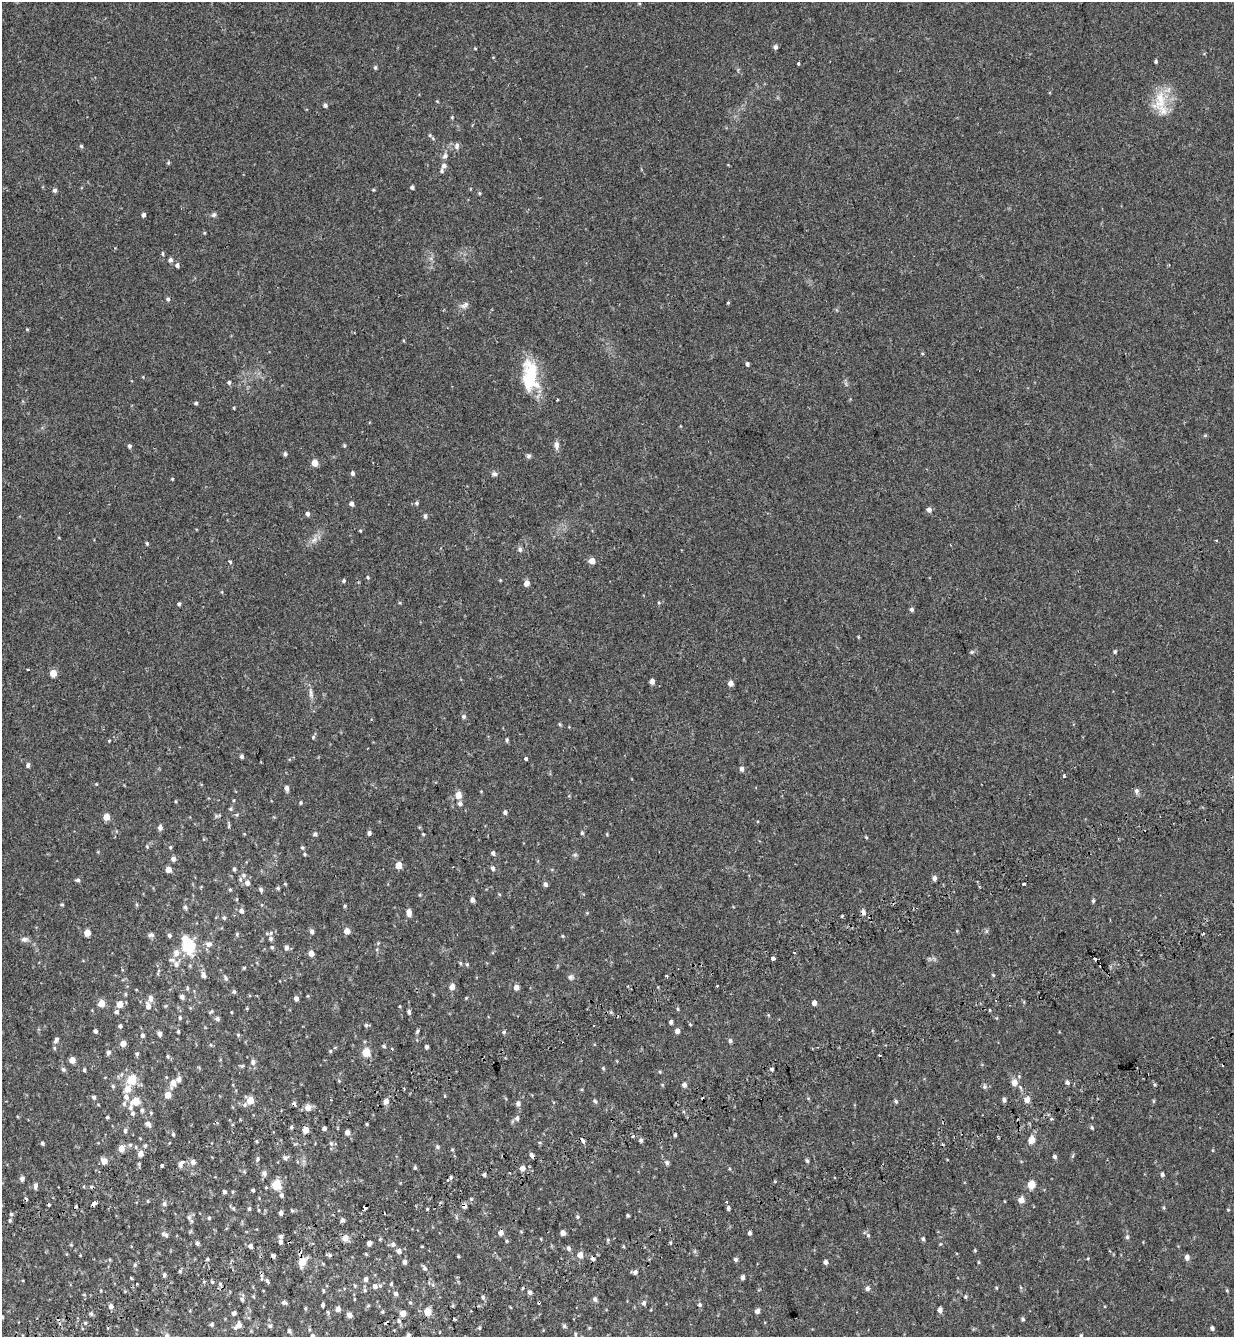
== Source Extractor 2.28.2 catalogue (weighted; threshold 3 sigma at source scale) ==
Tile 7 of 4 x 4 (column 3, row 2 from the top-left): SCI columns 2706-3937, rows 2825-4159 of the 5465 x 5645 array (HDU 1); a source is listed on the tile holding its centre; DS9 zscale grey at full resolution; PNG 1236 x 1339 px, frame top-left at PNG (2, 2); no overlay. Shown black and unused: <1% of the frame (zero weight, under 2 of 3 exposures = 11% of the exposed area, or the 3 px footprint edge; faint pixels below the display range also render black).
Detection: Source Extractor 2.28.2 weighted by HDU 2 'WHT'; one run over the whole footprint, this tile lists its part. Background 0.0335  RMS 0.005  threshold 0.0223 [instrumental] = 3 sigma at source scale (4.5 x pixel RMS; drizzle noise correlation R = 1.50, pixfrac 1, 0.0396/0.0396 arcsec/px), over >= 5 px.
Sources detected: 417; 9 cosmic-ray / hot-pixel residue — not listed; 3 inside a brighter listed object's ellipse — not listed separately; the other 405 listed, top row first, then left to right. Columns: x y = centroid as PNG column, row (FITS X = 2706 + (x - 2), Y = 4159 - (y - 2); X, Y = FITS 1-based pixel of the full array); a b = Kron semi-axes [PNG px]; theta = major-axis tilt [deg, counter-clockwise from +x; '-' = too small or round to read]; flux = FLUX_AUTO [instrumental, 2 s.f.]
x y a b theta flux
639 3 5 3 - 0.37
775 47 5 5 - 1.3
475 48 5 3 - 0.34
1156 61 4 4 - 0.69
799 63 3 3 - 2.3
375 67 5 4 - 0.69
1160 100 33 18 72 13
325 105 5 5 - 1.1
452 117 5 4 - 0.44
430 135 5 4 - 0.58
81 146 5 4 - 0.67
457 146 9 6 88 1.6
445 156 7 6 - 1.4
168 163 5 3 - 0.5
444 165 6 6 - 1.4
442 171 7 5 85 0.95
412 187 4 4 - 1
55 190 5 5 - 1.1
479 193 4 4 - 0.52
143 215 4 4 - 1.3
214 215 7 6 - 0.99
162 254 6 4 85 0.64
170 260 6 5 - 1.3
177 265 5 5 - 1.1
168 299 5 4 - 0.86
728 303 3 3 - 1.3
464 305 13 7 28 1.9
27 329 5 3 - 0.39
747 364 4 4 - 1
530 376 42 19 -86 21
229 382 5 5 - 0.85
557 400 3 3 - 1.4
196 403 4 4 - 0.7
234 408 3 3 - 0.41
1205 435 5 4 - 0.49
344 445 5 3 - 0.51
557 445 13 6 -88 1.8
129 446 5 4 - 0.97
285 454 5 5 - 0.9
528 456 7 6 - 0.92
315 463 5 5 - 6.2
353 473 5 4 - 1
494 474 8 6 -18 1.2
172 479 4 3 - 0.4
417 503 6 5 - 0.89
351 504 4 4 - 1.4
929 510 6 5 - 1.7
307 514 5 4 - 1.2
425 516 6 5 - 0.98
360 531 5 3 - 0.38
314 540 10 5 62 2
147 544 5 3 - 0.6
520 549 7 6 - 1.1
592 561 5 5 - 4.4
230 562 5 4 - 0.57
368 577 5 4 - 0.54
500 580 4 3 - 0.36
344 581 5 5 - 0.71
527 583 5 5 - 3.3
222 592 5 3 - 0.39
659 603 5 4 - 0.44
179 604 4 4 - 0.78
912 609 5 4 - 0.95
1115 651 5 4 - 0.66
972 652 6 5 - 0.66
28 670 3 3 - 0.68
53 673 5 5 - 6.5
652 681 4 4 - 2.4
730 683 5 4 - 3.1
311 693 16 5 -83 2.1
464 716 5 5 - 1.2
560 724 5 4 - 0.52
313 737 5 5 - 0.64
507 740 5 4 - 0.67
109 741 4 3 - 0.37
242 756 5 4 - 0.96
526 759 3 3 - 4.4
28 765 6 5 - 1.1
741 769 6 5 - 1.3
1064 776 3 3 - 0.99
286 788 6 5 - 1.6
1136 791 8 6 -87 1.3
458 795 5 5 - 6.2
234 800 5 3 - 0.38
175 801 4 3 - 0.43
301 803 5 4 - 0.52
460 803 6 5 - 1.5
231 809 5 4 - 0.6
505 812 5 5 - 1
106 817 5 4 - 6
229 825 9 3 82 0.64
160 827 6 5 - 1.7
369 833 4 4 - 1.1
582 833 5 4 - 0.69
315 834 6 5 - 0.89
423 834 5 3 - 0.43
607 834 5 3 - 0.4
866 837 5 3 - 0.44
147 847 5 3 - 0.38
170 847 4 4 - 0.5
302 847 6 4 -88 0.67
493 853 5 4 - 1
305 854 5 4 - 0.55
575 855 6 5 - 0.79
173 859 5 5 - 1.6
399 865 5 4 - 6.7
493 868 6 5 - 1.1
168 869 4 4 - 4.4
234 869 4 4 - 0.76
243 875 7 7 - 1.6
934 878 5 4 - 1.9
78 880 6 5 - 0.84
247 883 6 5 - 2
285 884 4 4 - 0.4
545 884 4 4 - 1.3
1024 884 3 3 - 3.3
278 888 5 4 - 0.64
230 890 5 4 - 0.52
261 890 5 5 - 0.96
420 895 5 3 - 0.42
237 899 4 3 - 0.36
472 900 5 4 - 1.7
1093 901 5 4 - 0.69
62 904 5 3 - 0.46
345 906 4 4 - 0.55
185 907 6 5 - 0.91
241 911 6 5 - 1.6
863 912 6 5 - 1.7
409 913 8 5 -79 2.8
842 916 3 3 - 0.79
224 917 6 4 -63 0.72
347 931 5 5 - 3.8
312 932 6 5 - 1.2
87 933 5 5 - 5.5
271 933 6 5 - 0.87
237 934 5 4 - 0.56
1203 934 3 3 - 2.5
151 935 7 6 - 1.2
169 935 5 4 - 0.9
562 936 5 4 - 0.53
185 938 6 6 - 4.5
24 939 10 6 5 1.5
271 939 5 5 - 1
208 944 9 7 11 2
189 946 7 6 - 53
272 947 5 4 - 0.65
286 947 5 5 - 1.6
794 952 3 2 - 0.47
176 953 8 7 - 3.1
311 953 4 4 - 3.9
773 958 3 3 - 7.2
176 964 9 8 - 1.8
467 964 5 4 - 0.58
244 968 4 4 - 0.47
158 972 11 3 68 0.74
203 975 7 5 -81 1.9
993 975 5 3 - 0.44
666 976 3 3 - 0.53
571 977 7 7 - 1.2
225 978 8 5 -63 0.93
718 985 3 3 - 0.93
452 987 5 5 - 3.1
516 987 4 4 - 3
187 988 6 4 -90 0.56
234 992 5 5 - 0.87
125 994 5 4 - 0.57
308 996 4 3 - 0.38
182 997 5 4 - 1.2
150 998 8 5 -88 2
296 998 4 4 - 1.8
466 998 4 4 - 0.39
101 1003 5 5 - 5.7
814 1003 4 4 - 2.1
120 1004 5 5 - 5.1
148 1006 9 6 -73 2.3
400 1006 4 3 - 0.35
678 1009 5 3 - 0.48
116 1012 5 5 - 1.1
409 1012 6 4 -81 0.95
768 1015 5 3 - 0.42
180 1018 5 4 - 0.63
217 1019 6 5 - 1.1
671 1022 4 4 - 1.2
366 1025 7 4 1 0.71
120 1026 4 4 - 1
95 1031 4 3 - 1.2
178 1031 4 3 - 0.56
417 1031 5 4 - 0.7
677 1031 5 4 - 2.1
504 1032 5 3 - 0.58
160 1034 5 4 - 1.5
142 1035 4 4 - 1.3
238 1035 5 4 - 0.63
56 1040 8 5 60 1.1
730 1041 5 4 - 1
123 1043 5 4 - 3.9
211 1045 5 3 - 0.4
384 1046 5 4 - 0.61
426 1047 4 4 - 0.94
54 1048 5 4 - 0.54
392 1049 3 3 - 1.8
330 1051 5 4 - 0.53
108 1052 5 5 - 1.1
366 1052 5 5 - 14
137 1054 5 5 - 0.75
167 1056 4 4 - 0.5
879 1056 3 3 - 2.2
72 1060 5 4 - 4.7
253 1062 8 6 77 1.4
242 1066 5 5 - 0.61
603 1068 5 4 - 0.51
63 1069 7 5 -57 0.94
772 1069 4 3 - 0.71
84 1070 4 3 - 0.59
132 1079 5 5 - 17
179 1079 6 5 - 2.2
339 1081 5 4 - 0.44
173 1082 7 6 - 3.3
1067 1082 6 5 - 1
1014 1083 7 6 - 3.6
684 1085 5 5 - 1.5
113 1086 5 5 - 0.67
984 1087 6 6 - 0.97
404 1088 3 3 - 0.49
128 1089 6 5 - 5.5
168 1095 5 5 - 5.3
445 1096 4 3 - 0.34
94 1097 5 4 - 0.96
126 1097 7 6 - 2
1027 1099 5 4 - 4.1
1004 1100 5 5 - 1.2
136 1101 6 5 - 7.4
250 1101 7 5 42 8.1
386 1101 5 4 - 3.5
595 1101 7 5 -59 0.81
896 1101 5 4 - 0.76
1153 1101 6 3 71 0.48
518 1103 5 5 - 1.4
124 1104 7 5 90 1
131 1107 9 6 81 1.3
308 1107 6 6 - 3.5
142 1110 6 5 - 0.87
107 1117 4 3 - 0.61
517 1118 6 5 - 1.4
148 1124 9 6 -42 1.5
367 1124 4 4 - 0.47
291 1127 5 4 - 0.7
1092 1127 6 4 -64 0.62
324 1128 4 4 - 1.4
306 1130 5 4 - 5.9
125 1131 7 4 -90 0.92
347 1132 5 5 - 2.4
173 1134 5 4 - 0.62
675 1135 4 3 - 0.64
633 1136 4 3 - 1
641 1140 5 5 - 1
1031 1140 6 5 - 5.6
584 1141 5 3 - 5.1
42 1143 4 4 - 0.76
331 1143 7 5 -88 1
130 1145 5 5 - 0.81
145 1146 6 5 - 0.76
136 1147 6 4 -89 0.54
438 1147 6 5 - 0.82
121 1148 5 5 - 5.3
452 1149 5 3 - 0.43
140 1154 6 5 - 2.8
532 1155 6 4 -48 1.2
1054 1157 5 4 - 0.96
285 1158 9 6 17 1.2
257 1159 7 5 67 0.83
104 1161 5 5 - 4.3
807 1161 6 4 -71 0.7
182 1162 6 5 - 1.7
193 1162 5 5 - 2
667 1163 5 5 - 1.1
162 1165 3 3 - 3.2
415 1168 4 4 - 0.62
522 1168 5 5 - 2.5
730 1169 5 3 - 0.42
264 1173 7 6 - 1.3
510 1173 3 3 - 1
484 1174 4 3 - 0.86
1162 1174 5 4 - 0.94
22 1179 5 4 - 1.7
448 1179 6 3 44 2.3
276 1184 5 5 - 21
1031 1185 5 5 - 12
35 1186 7 4 83 1.3
253 1190 3 3 - 0.7
224 1192 4 4 - 0.98
281 1195 6 5 - 1.1
1021 1200 5 5 - 4.6
148 1201 5 3 - 0.42
727 1202 3 3 - 1.3
94 1203 4 4 - 3.7
164 1204 6 5 - 1
76 1206 3 3 - 0.49
464 1206 5 4 - 2.2
233 1208 5 4 - 0.59
364 1208 3 3 - 27
249 1209 6 4 75 0.63
427 1209 4 3 - 0.41
258 1210 5 3 - 0.39
292 1210 4 4 - 0.63
1228 1210 4 4 - 0.4
281 1213 4 4 - 1.6
11 1214 5 4 - 0.64
628 1215 3 3 - 0.58
189 1217 8 6 -74 1.3
577 1217 5 4 - 0.58
209 1218 4 4 - 0.58
10 1220 4 4 - 0.63
343 1220 5 5 - 0.97
501 1233 5 5 - 2.7
563 1233 4 4 - 2.6
749 1233 5 4 - 0.96
165 1235 10 5 -19 1.3
868 1235 6 5 - 0.79
281 1236 5 5 - 1.2
1127 1237 6 5 - 0.81
345 1238 6 6 - 3.7
380 1239 5 3 - 0.46
923 1239 5 4 - 0.71
608 1240 5 5 - 0.57
507 1241 4 4 - 0.46
280 1242 5 4 - 1.2
197 1243 4 4 - 1
369 1243 4 4 - 2.2
393 1244 7 7 - 1.3
250 1246 5 4 - 1.7
569 1248 6 5 - 1.2
975 1250 5 3 - 0.46
399 1251 6 5 - 1.9
330 1255 6 5 - 0.71
580 1255 5 5 - 4
273 1256 4 3 - 1.2
458 1256 5 3 - 0.38
1187 1257 5 5 - 2.3
207 1259 5 4 - 0.59
593 1259 6 5 - 1.1
736 1259 5 4 - 0.97
302 1262 6 5 - 11
404 1262 5 4 - 1.5
825 1262 5 4 - 1.4
978 1262 5 3 - 0.43
135 1265 6 4 69 0.75
424 1268 8 6 -46 0.96
180 1271 6 4 73 0.56
635 1272 6 5 - 1.3
164 1275 6 4 89 0.81
742 1277 4 3 - 1.4
131 1278 4 3 - 0.4
262 1279 6 4 72 0.6
366 1279 5 5 - 1.5
267 1281 6 4 -62 0.82
212 1282 5 3 - 0.53
391 1284 4 3 - 0.6
355 1286 5 4 - 0.5
375 1286 6 6 - 1.8
867 1288 6 5 - 1.3
996 1288 5 3 - 0.41
365 1290 6 5 - 0.62
1227 1290 4 4 - 0.44
323 1291 5 3 - 0.41
530 1292 5 5 - 1.1
396 1294 5 5 - 1.1
84 1295 5 3 - 0.36
483 1297 6 4 -69 0.87
965 1297 6 4 -71 0.58
242 1299 6 5 - 0.99
595 1299 6 5 - 1.1
284 1302 5 4 - 0.94
410 1302 5 3 - 0.43
644 1303 6 5 - 1.2
323 1305 4 3 - 0.8
700 1305 6 5 - 0.76
111 1306 5 5 - 1.7
368 1306 5 3 - 0.47
306 1308 5 3 - 0.45
338 1309 5 4 - 1.8
940 1310 5 4 - 2
757 1311 5 5 - 1.5
328 1312 6 3 -70 0.51
427 1312 5 5 - 11
91 1313 5 5 - 0.75
234 1313 4 4 - 1.4
403 1313 5 4 - 4.8
349 1315 5 4 - 2.3
2 1317 4 3 - 0.46
455 1319 3 2 - 0.7
1023 1319 5 4 - 0.76
399 1321 5 5 - 0.88
85 1323 5 4 - 0.61
212 1324 5 4 - 0.85
238 1325 8 6 49 3.1
270 1326 5 5 - 0.83
564 1326 5 5 - 0.76
479 1328 4 4 - 0.47
1212 1328 4 4 - 1
289 1331 5 4 - 0.82
575 1334 6 3 -89 0.51
167 1335 7 7 - 1.2
313 1336 5 4 - 1.1
1081 1336 6 4 73 0.7
Overlapping masked pixels (flux is a lower limit): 9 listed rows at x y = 863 912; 584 1141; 532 1155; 94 1203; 464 1206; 364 1208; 345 1238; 273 1256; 302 1262
Isophote crosses this tile's border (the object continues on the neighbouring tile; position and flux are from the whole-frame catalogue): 4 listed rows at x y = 2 1317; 167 1335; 313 1336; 1081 1336